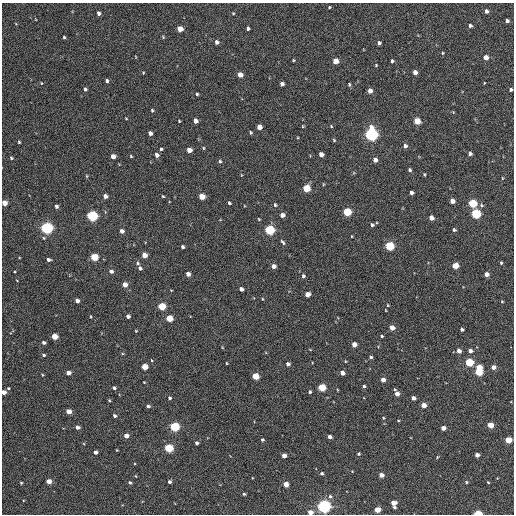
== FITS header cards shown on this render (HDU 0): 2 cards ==
NAXIS1  =                  512 / Axis length
NAXIS2  =                  512 / Axis length

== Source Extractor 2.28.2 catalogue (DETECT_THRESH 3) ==
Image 512 x 512 px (HDU 0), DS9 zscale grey, 1 PNG px = 1 image px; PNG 516 x 516 px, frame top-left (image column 1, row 512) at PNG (2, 3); no overlay
Background 227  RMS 15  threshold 44.5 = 3 sigma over >= 5 px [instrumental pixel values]
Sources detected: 184; all 184 listed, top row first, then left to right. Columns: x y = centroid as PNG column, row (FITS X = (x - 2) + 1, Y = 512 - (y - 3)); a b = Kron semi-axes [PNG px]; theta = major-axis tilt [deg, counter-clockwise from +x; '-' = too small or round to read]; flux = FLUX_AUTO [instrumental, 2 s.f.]
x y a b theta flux
329 7 4 3 - 910
486 11 5 4 - 3500
98 13 4 3 - 2700
233 13 4 3 - 800
507 21 4 3 - 2800
470 26 4 4 - 2400
248 28 4 3 - 2100
180 29 4 4 - 11000
64 37 3 3 - 1100
163 37 5 3 - 1000
217 42 4 4 - 3300
379 43 4 3 - 2100
442 53 4 3 - 940
486 57 4 4 - 8300
293 60 3 2 - 880
335 61 4 4 - 14000
392 61 4 3 - 1800
376 65 3 3 - 790
415 72 4 4 - 6100
143 73 3 3 - 790
240 75 4 4 - 9400
107 81 4 3 - 2300
41 83 4 3 - 660
484 83 4 2 - 620
282 84 4 4 - 4300
349 85 4 3 - 1300
85 89 4 3 - 2100
511 90 3 3 - 1900
370 91 4 4 - 5600
197 94 3 3 - 1200
152 110 4 3 - 1100
126 118 4 2 - 710
179 121 3 2 - 830
195 121 4 4 - 5500
417 121 5 4 - 23000
303 126 4 3 - 840
331 126 4 3 - 870
259 127 4 4 - 8400
251 132 5 4 - 1100
150 133 4 4 - 4100
371 134 6 5 - 290000
334 140 5 4 - 1000
19 142 3 3 - 1100
405 146 4 4 - 3400
203 148 5 3 - 930
161 149 4 3 - 1400
189 150 4 4 - 9100
470 153 4 4 - 3300
321 154 4 4 - 6300
157 155 4 4 - 4500
113 156 4 4 - 7500
131 156 4 3 - 1000
11 158 5 4 - 1200
375 160 4 4 - 5000
220 161 4 4 - 1400
410 170 4 4 - 1800
424 174 3 2 - 1000
87 176 5 3 - 870
502 178 4 3 - 740
323 184 4 3 - 810
306 188 5 5 - 31000
411 193 4 4 - 3100
105 196 4 4 - 4500
163 196 3 3 - 1000
202 196 5 4 - 19000
452 201 4 4 - 7700
4 203 4 4 - 10000
229 203 4 3 - 1600
473 203 5 5 - 59000
275 205 5 4 - 1400
481 205 6 5 - 1700
56 206 4 4 - 2400
347 212 5 5 - 49000
476 214 5 5 - 79000
282 215 4 4 - 5300
92 216 5 5 - 130000
431 218 4 4 - 7200
259 219 4 3 - 910
372 225 4 3 - 1800
47 228 5 5 - 220000
270 230 5 5 - 97000
454 230 4 4 - 1800
122 231 4 4 - 4500
352 236 3 2 - 640
283 242 8 4 -53 1800
389 246 5 5 - 72000
182 247 4 3 - 2200
144 255 4 4 - 11000
94 257 5 4 - 36000
48 260 4 3 - 2500
138 263 5 4 - 1500
501 263 3 3 - 1200
273 266 4 4 - 5400
455 266 4 4 - 19000
140 268 5 4 - 2600
111 271 5 4 - 2900
188 274 4 4 - 6100
487 274 4 4 - 6600
303 276 5 4 - 1900
125 284 4 4 - 9100
241 289 4 4 - 4100
307 294 4 4 - 9400
262 299 4 3 - 760
77 301 4 3 - 4200
502 302 3 2 - 790
388 305 5 3 - 810
162 306 5 4 - 39000
128 316 4 4 - 3200
169 318 5 4 - 27000
392 328 4 4 - 9000
462 329 4 3 - 2400
136 331 4 3 - 820
54 336 4 4 - 18000
382 336 4 3 - 1400
44 343 4 3 - 2600
354 344 4 4 - 8900
459 351 4 4 - 6300
470 351 4 4 - 4000
44 355 4 3 - 1500
371 357 4 3 - 1800
151 360 4 2 - 690
345 361 5 3 - 740
469 362 5 4 - 52000
226 363 3 2 - 720
288 364 4 4 - 3400
145 367 4 4 - 19000
479 367 4 4 - 17000
493 367 4 4 - 6000
479 372 5 4 - 42000
68 373 4 4 - 5800
342 373 4 4 - 6700
42 375 3 3 - 880
255 376 4 4 - 27000
383 380 4 4 - 6700
144 382 3 2 - 770
364 386 4 3 - 1600
322 387 5 4 - 40000
8 388 4 3 - 1000
114 388 4 4 - 2100
4 392 4 4 - 7000
310 392 4 4 - 1600
397 394 5 4 - 6300
170 398 4 4 - 1800
413 398 4 4 - 4900
109 400 4 3 - 900
424 405 4 4 - 11000
148 406 4 4 - 2300
69 411 4 4 - 11000
115 416 4 3 - 2400
383 418 4 3 - 900
398 421 3 2 - 830
490 425 4 4 - 18000
77 427 4 3 - 4100
174 427 5 4 - 79000
443 428 4 4 - 7600
126 436 4 4 - 6100
330 437 4 3 - 3800
262 440 4 4 - 1500
508 440 4 4 - 27000
197 443 4 3 - 2300
169 448 5 4 - 60000
95 452 4 3 - 4800
358 454 3 3 - 1400
477 455 4 4 - 5200
284 456 4 4 - 7400
437 457 4 3 - 780
322 473 4 3 - 1600
381 475 4 4 - 8200
136 476 4 2 - 620
49 481 4 4 - 9800
169 482 3 3 - 2300
466 482 3 3 - 1200
488 482 3 2 - 830
21 483 3 2 - 950
130 483 4 3 - 1700
286 484 4 4 - 12000
244 494 3 3 - 1300
330 496 6 5 - 2100
393 503 4 4 - 11000
324 506 5 5 - 330000
394 507 3 3 - 1800
377 510 4 4 - 18000
310 512 4 4 - 9300
478 513 5 3 - 43000
At the frame edge (FLAGS 8, measured only in part): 4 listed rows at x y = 4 203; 4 392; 310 512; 478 513